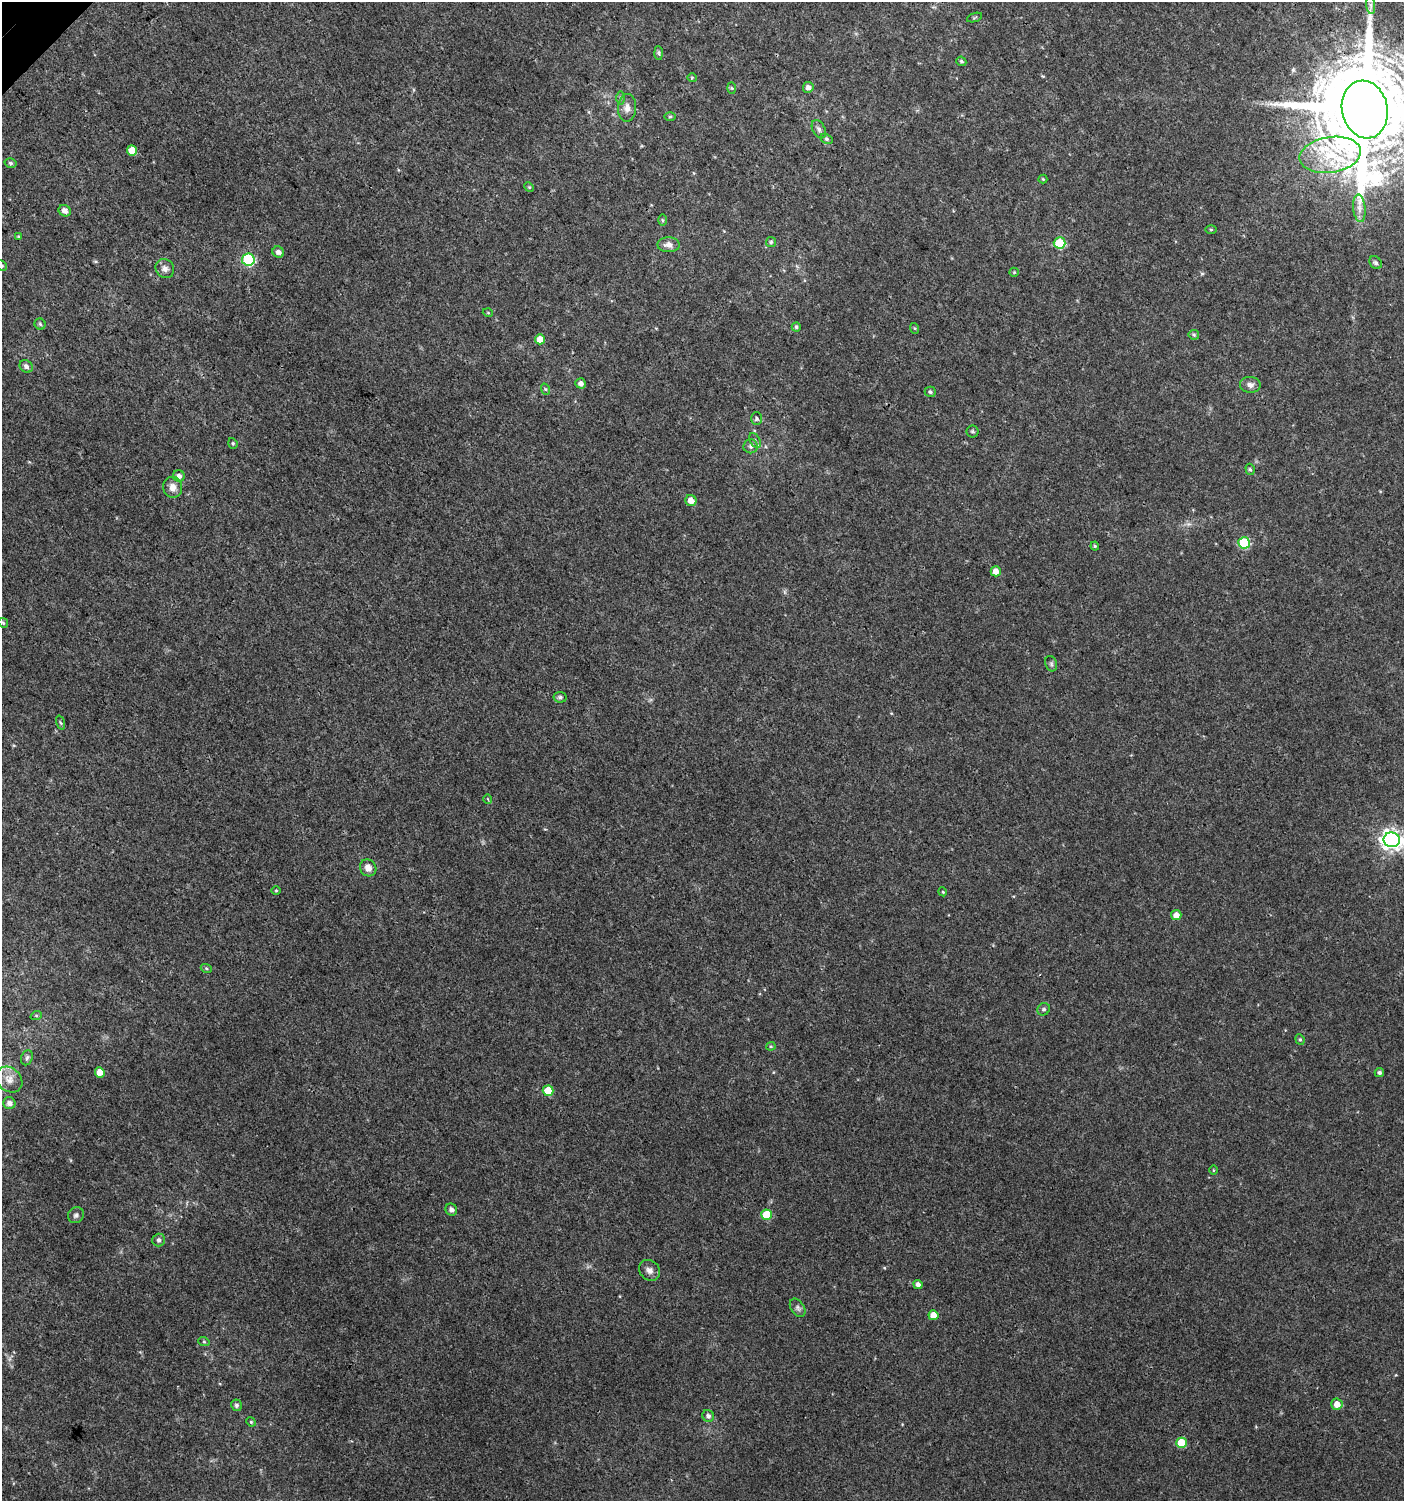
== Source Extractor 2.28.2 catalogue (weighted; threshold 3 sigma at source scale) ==
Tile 11 of 4 x 4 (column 3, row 3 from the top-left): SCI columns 3011-4412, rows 1531-3029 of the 6060 x 6084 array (HDU 1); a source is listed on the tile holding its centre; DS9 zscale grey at full resolution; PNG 1406 x 1503 px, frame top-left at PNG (2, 2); each listed source drawn as its Kron ellipse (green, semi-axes under 4 px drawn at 4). Shown black and unused: <1% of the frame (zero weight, under 3 of 4 exposures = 4% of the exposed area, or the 3 px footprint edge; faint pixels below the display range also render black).
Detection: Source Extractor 2.28.2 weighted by HDU 2 'WHT'; one run over the whole footprint, this tile lists its part. Background 0.00477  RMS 0.0021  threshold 0.0096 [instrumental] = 3 sigma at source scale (4.5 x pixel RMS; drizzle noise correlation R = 1.50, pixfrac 1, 0.0396/0.0396 arcsec/px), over >= 5 px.
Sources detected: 93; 2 inside a brighter listed object's ellipse — not listed separately; the other 91 listed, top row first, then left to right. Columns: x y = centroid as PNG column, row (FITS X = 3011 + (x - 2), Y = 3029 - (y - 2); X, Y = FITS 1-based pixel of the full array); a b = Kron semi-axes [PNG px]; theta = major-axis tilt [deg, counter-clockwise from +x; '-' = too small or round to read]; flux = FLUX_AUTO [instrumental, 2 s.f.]
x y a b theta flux
1371 5 9 4 -81 0.68
975 18 8 3 19 0.26
659 53 7 4 -88 0.37
961 61 5 4 - 0.37
692 78 4 4 - 0.23
808 87 5 5 - 1
732 88 6 4 -88 0.3
620 98 6 4 90 0.4
627 108 14 9 88 1.4
1365 109 29 23 -78 4300
670 117 6 4 1 0.28
819 129 10 6 -62 0.73
826 139 7 4 -27 0.37
132 150 5 5 - 2.4
1330 155 31 18 9 10
10 163 6 4 -17 0.4
1043 179 4 4 - 0.19
529 187 5 4 - 0.23
1359 208 14 6 -85 1.3
65 211 6 5 - 1.1
662 220 5 4 - 0.27
1211 230 6 4 -1 0.24
19 236 3 3 - 0.35
771 242 5 5 - 0.31
1060 243 6 5 - 9.9
668 245 11 7 0 1.5
278 252 6 5 - 0.89
248 260 6 6 - 24
1376 263 7 5 -44 0.48
2 266 6 5 - 0.33
165 269 10 9 - 1.1
1014 272 5 4 - 0.23
488 313 5 3 - 0.18
40 324 5 5 - 0.35
796 327 4 4 - 0.37
914 328 5 3 - 0.23
1194 335 5 5 - 0.32
540 339 5 5 - 2.1
26 366 7 6 - 0.76
581 383 5 5 - 0.88
1250 385 10 8 -3 0.97
545 389 6 3 -70 0.25
930 392 6 5 - 0.42
756 419 6 5 - 0.41
973 431 6 6 - 0.44
755 441 8 5 -63 0.48
233 443 5 4 - 0.31
751 446 7 7 - 0.71
1250 469 6 4 -72 0.36
179 476 6 5 - 0.87
173 487 10 9 - 1.5
691 501 6 5 - 1.7
1244 543 6 5 - 13
1095 546 4 4 - 0.26
996 571 5 5 - 1.6
3 623 5 4 - 0.29
1051 664 8 5 -70 0.45
560 697 6 5 - 0.55
61 723 7 3 -71 0.28
488 799 4 3 - 0.21
1392 840 8 7 - 110
368 868 9 8 - 1.5
276 891 5 3 - 0.19
943 892 4 3 - 0.2
1176 915 5 5 - 1.4
206 968 6 3 -20 0.26
1044 1009 6 6 - 0.48
36 1016 6 3 19 0.26
1300 1039 5 4 - 0.3
771 1046 4 4 - 0.22
27 1058 8 5 68 0.49
100 1072 5 4 - 2
1379 1072 5 4 - 0.45
9 1080 14 11 -42 1.9
548 1091 5 5 - 5.4
9 1103 6 6 - 0.86
1213 1170 4 3 - 0.17
451 1210 6 5 - 0.76
76 1215 8 7 - 0.63
767 1215 5 5 - 6
159 1240 6 6 - 0.59
650 1270 11 9 -42 1.1
918 1284 4 4 - 0.81
798 1308 10 6 -56 0.68
933 1315 5 5 - 1.9
204 1342 6 3 -19 0.23
1337 1404 6 5 - 1.6
236 1405 6 5 - 0.53
708 1416 6 5 - 0.65
251 1422 5 4 - 0.25
1181 1443 5 5 - 5.6
Overlapping masked pixels (flux is a lower limit): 1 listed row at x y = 1365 109
Isophote crosses this tile's border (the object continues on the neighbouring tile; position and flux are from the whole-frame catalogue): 4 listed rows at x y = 1365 109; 2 266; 1392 840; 9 1080